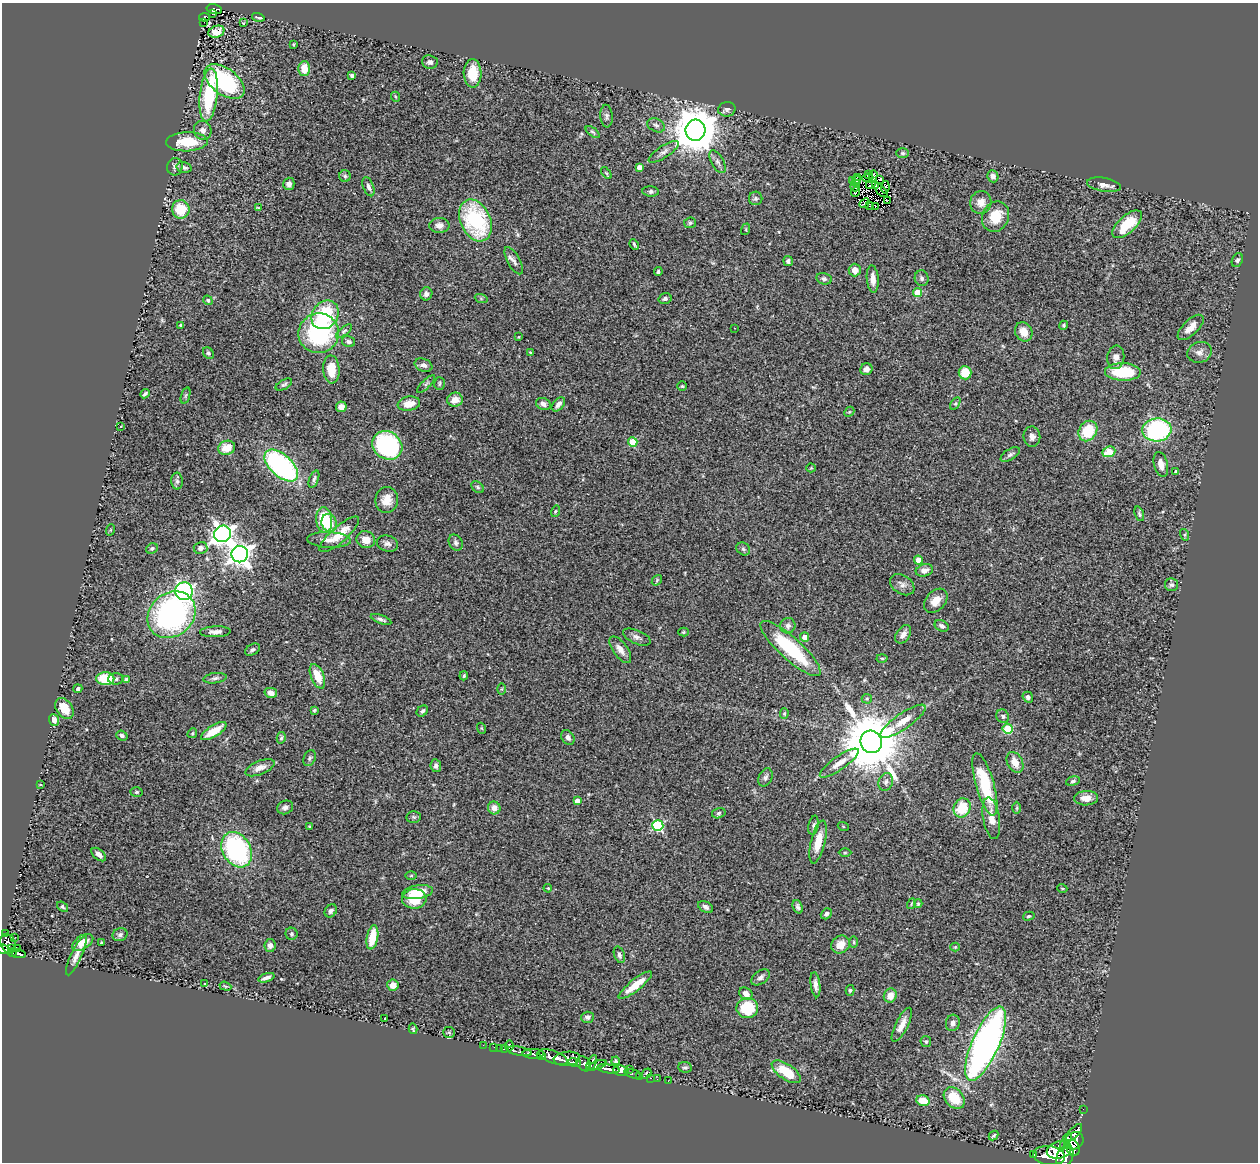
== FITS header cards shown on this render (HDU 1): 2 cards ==
NAXIS1  =                 1256
NAXIS2  =                 1160

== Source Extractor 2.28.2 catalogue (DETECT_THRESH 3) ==
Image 1256 x 1160 px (HDU 1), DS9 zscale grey, 1 PNG px = 1 image px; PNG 1260 x 1164 px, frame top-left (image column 1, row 1160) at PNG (2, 3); each listed source drawn as its Kron ellipse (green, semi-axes under 4 px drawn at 4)
Background 0.743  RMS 0.063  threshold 0.188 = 3 sigma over >= 5 px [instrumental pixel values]
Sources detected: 305; all 305 listed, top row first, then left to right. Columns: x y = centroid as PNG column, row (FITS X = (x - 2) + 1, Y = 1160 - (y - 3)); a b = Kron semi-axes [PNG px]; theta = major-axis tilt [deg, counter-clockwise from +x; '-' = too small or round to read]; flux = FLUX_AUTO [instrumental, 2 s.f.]
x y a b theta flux
214 9 8 5 -13 140
212 14 2 2 - 13
205 17 5 4 - 140
258 17 6 2 -14 9.3
204 22 2 2 - 9.4
243 23 3 2 - 3.4
216 32 8 6 19 56
293 44 4 2 - 3.5
430 62 8 7 - 15
304 69 7 6 - 70
473 73 14 9 -88 110
352 76 4 3 - 13
224 82 23 13 -37 430
209 95 26 9 84 260
396 97 5 3 - 3.9
727 109 9 7 12 12
607 116 11 6 -85 13
656 125 9 6 -27 13
203 130 9 8 - 23
695 130 10 10 - 18000
593 132 8 4 -37 7.3
187 142 21 9 2 120
664 152 17 6 33 21
903 153 6 5 - 8
718 162 12 6 -62 17
175 167 9 8 - 16
184 167 8 5 -14 11
639 167 4 4 - 21
606 173 7 3 -53 4.6
868 174 3 2 - 3.7
345 176 5 5 - 7.6
873 176 6 2 75 4.3
993 176 6 5 - 21
857 177 3 2 - 3
868 178 5 2 - 1.9
880 179 4 2 - 4.7
852 181 3 2 - 4.1
856 181 4 2 - 1.4
857 183 3 2 - 3.8
289 184 6 5 - 16
1104 185 17 7 -9 25
870 186 3 2 - 4
875 186 4 2 - 6.9
368 187 10 5 -70 13
855 187 4 2 - 4
885 187 6 2 82 4.4
881 190 8 3 -48 4
651 191 8 5 -6 10
855 192 5 2 - 3.9
756 198 7 7 - 10
888 200 3 2 - 4.7
981 202 11 10 - 39
864 203 5 2 - 3.1
869 206 3 2 - 2.7
875 207 2 2 - 2.4
258 208 3 2 - 2.9
181 209 9 9 - 100
996 217 15 13 68 98
475 220 22 15 -66 400
690 223 6 5 - 8.3
1127 224 18 8 43 130
439 225 10 7 1 25
746 229 6 4 73 4.8
634 244 5 3 - 5.5
1237 260 7 5 68 9.3
514 261 15 6 -61 18
788 261 5 5 - 13
855 270 6 6 - 37
658 271 4 4 - 7.2
922 278 8 7 - 11
824 279 8 5 -13 11
873 279 13 6 -85 35
917 293 4 4 - 91
426 294 6 6 - 17
481 298 6 4 -19 6.2
665 299 6 5 - 10
208 300 5 4 - 5.3
325 315 15 12 51 250
181 325 3 3 - 8.3
1064 325 5 4 - 7
1191 327 16 7 44 41
734 328 2 2 - 2.5
344 331 10 4 39 9.1
1024 332 10 8 -61 49
319 333 20 20 - 480
518 337 4 2 - 2.8
349 342 7 5 -14 9.7
530 352 3 3 - 4.6
1200 352 12 10 18 26
208 353 6 5 - 7.6
1116 357 12 8 83 29
423 365 9 6 -20 17
331 369 14 8 -86 76
866 369 6 6 - 17
1123 372 18 8 -1 220
965 373 6 6 - 82
439 383 6 5 - 6.9
426 384 12 3 45 9
284 385 9 4 29 8.8
682 386 5 5 - 5.6
145 394 5 3 - 8.1
185 395 8 3 71 7.2
455 400 8 7 - 38
409 404 11 7 10 47
543 404 7 5 -25 21
558 404 8 5 50 19
955 404 7 4 57 6.2
341 407 5 5 - 31
849 412 6 4 43 4.9
121 426 4 2 - 2.7
1157 430 14 11 5 570
1088 431 11 8 57 150
1032 437 10 8 -81 20
633 442 4 4 - 130
387 445 16 13 -36 460
227 448 8 7 - 64
1109 452 7 5 25 98
1010 454 11 5 31 12
1161 464 13 7 -75 32
281 466 20 11 -42 770
811 468 4 4 - 3.8
1176 471 3 3 - 7.8
314 479 9 4 68 10
177 481 8 6 -89 10
478 487 7 5 -40 7.8
387 500 13 11 82 50
555 511 6 3 70 4.5
1139 514 7 4 -69 8.3
324 520 12 8 -85 160
329 523 9 7 -69 59
110 530 6 3 71 3.9
223 534 8 8 - 2300
339 534 25 8 41 80
1185 535 6 4 -72 6.1
329 540 22 8 -3 35
366 540 9 8 - 47
456 543 8 6 -62 14
387 544 11 8 -16 17
152 548 6 5 - 9.6
200 548 7 6 - 17
743 549 7 6 - 9.7
240 554 8 8 - 3000
918 560 4 4 - 59
924 570 9 6 15 25
657 580 6 4 49 5
902 585 13 9 -34 22
1171 585 7 6 - 11
184 591 9 8 - 940
936 601 14 9 48 43
171 615 25 21 41 920
381 619 11 4 -19 10
788 626 8 7 - 16
942 626 7 5 -27 14
215 632 15 5 2 21
683 632 5 4 - 5.1
903 634 10 6 54 25
637 637 15 6 -23 19
805 637 4 4 - 38
790 649 39 11 -42 320
253 650 8 5 31 10
620 650 15 7 -54 31
882 658 5 3 - 4.9
317 676 13 6 -68 78
464 676 4 3 - 4.9
215 678 11 5 7 13
105 679 9 6 0 140
116 679 7 6 - 11
127 680 4 4 - 18
78 689 4 4 - 10
502 689 6 4 89 4.9
271 693 6 5 - 23
1028 697 5 5 - 12
867 699 5 5 - 5.8
64 708 11 8 -54 75
314 710 4 3 - 4.9
422 711 6 5 - 11
784 714 5 4 - 5.1
1003 716 7 6 - 11
54 720 6 5 - 30
903 721 27 8 35 63
481 728 5 3 - 3.9
1008 729 5 5 - 180
214 731 14 5 32 83
192 733 5 4 - 4.9
122 735 6 4 -21 10
568 737 8 6 -55 17
281 738 6 4 75 7.5
871 742 11 10 - 37000
310 758 8 6 64 8.4
1015 762 11 7 -62 48
839 763 23 6 35 46
436 766 6 5 - 13
260 768 15 7 22 29
765 777 9 6 65 13
1073 781 7 4 16 7.6
886 782 9 7 71 15
985 784 32 9 -74 250
41 785 3 3 - 19
136 792 6 4 3 6.9
1086 798 12 7 1 33
577 801 4 4 - 27
285 807 8 6 23 15
494 808 6 6 - 30
962 808 10 8 66 130
1017 808 6 4 89 4.8
719 813 7 5 17 7.2
414 817 7 6 - 6.9
991 818 21 8 -81 49
658 825 5 5 - 440
813 825 9 5 80 10
310 826 4 3 - 4.6
843 826 5 3 - 4
818 842 22 7 76 83
237 850 19 14 -60 590
845 853 6 4 1 5.2
99 855 8 5 -41 19
411 875 6 4 1 4.8
548 888 4 3 - 3.9
1062 888 5 3 - 3.7
417 892 15 6 8 100
414 899 12 10 1 100
911 904 5 3 - 3.9
918 904 4 4 - 4
62 907 6 4 -38 6.1
706 907 8 5 -32 14
798 907 7 5 -70 11
331 911 7 5 54 11
826 914 6 5 - 13
1029 916 6 4 16 6.1
6 934 3 2 - 29
291 934 6 6 - 7.2
120 935 7 6 - 10
15 937 2 2 - 22
372 937 12 5 79 110
83 942 12 6 31 51
854 942 6 4 -89 5.4
101 943 3 3 - 4.5
8 944 10 7 -67 710
840 945 10 8 41 52
270 946 6 5 - 17
955 947 4 4 - 4.2
12 948 4 2 - 91
4 949 6 5 - 560
18 949 3 2 - 15
12 952 4 3 - 230
19 954 7 3 -10 270
76 955 21 5 65 27
619 955 8 5 -71 13
761 977 10 6 36 16
266 978 8 3 18 14
204 984 3 3 - 25
393 985 5 5 - 34
635 985 21 5 39 75
815 985 12 4 -83 21
225 986 6 3 -18 4.7
850 990 5 4 - 5.1
746 994 7 5 -34 28
890 995 7 6 - 44
747 1008 11 10 - 160
587 1017 6 5 - 14
385 1019 3 3 - 20
953 1023 8 7 - 17
902 1025 19 6 64 38
413 1029 5 3 - 5.7
449 1032 6 5 - 6.2
926 1041 5 5 - 6.8
985 1044 40 13 66 1700
483 1045 2 2 - 3.8
509 1046 5 3 - 80
494 1047 2 2 - 7.4
500 1048 3 2 - 12
504 1049 4 3 - 72
519 1051 13 3 -11 390
533 1054 11 5 -1 1100
541 1055 5 4 - 710
553 1057 15 6 -21 2700
567 1059 13 7 5 1400
616 1061 4 4 - 7.8
575 1063 6 3 -16 370
592 1063 8 4 64 540
584 1064 8 6 -47 730
597 1065 9 4 20 580
685 1067 7 5 -6 8.4
608 1069 11 4 -9 1600
630 1069 3 2 - 35
621 1071 8 5 -9 1700
786 1072 17 7 -34 120
633 1074 8 3 -16 87
646 1074 6 3 46 130
640 1076 2 2 - 14
650 1078 3 2 - 39
657 1079 2 2 - 13
668 1081 2 2 - 13
954 1098 12 9 -48 110
923 1101 7 5 -16 76
1083 1109 2 2 - 12
1074 1133 10 5 48 590
994 1135 5 4 - 5.7
1066 1141 10 4 61 800
1074 1141 10 8 30 2000
1073 1148 8 6 -69 1000
1059 1150 13 8 14 2700
1034 1155 3 3 - 110
1049 1156 16 9 -7 4600
1065 1157 12 7 63 2400
At the frame edge (FLAGS 8, measured only in part): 1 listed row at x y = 4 949